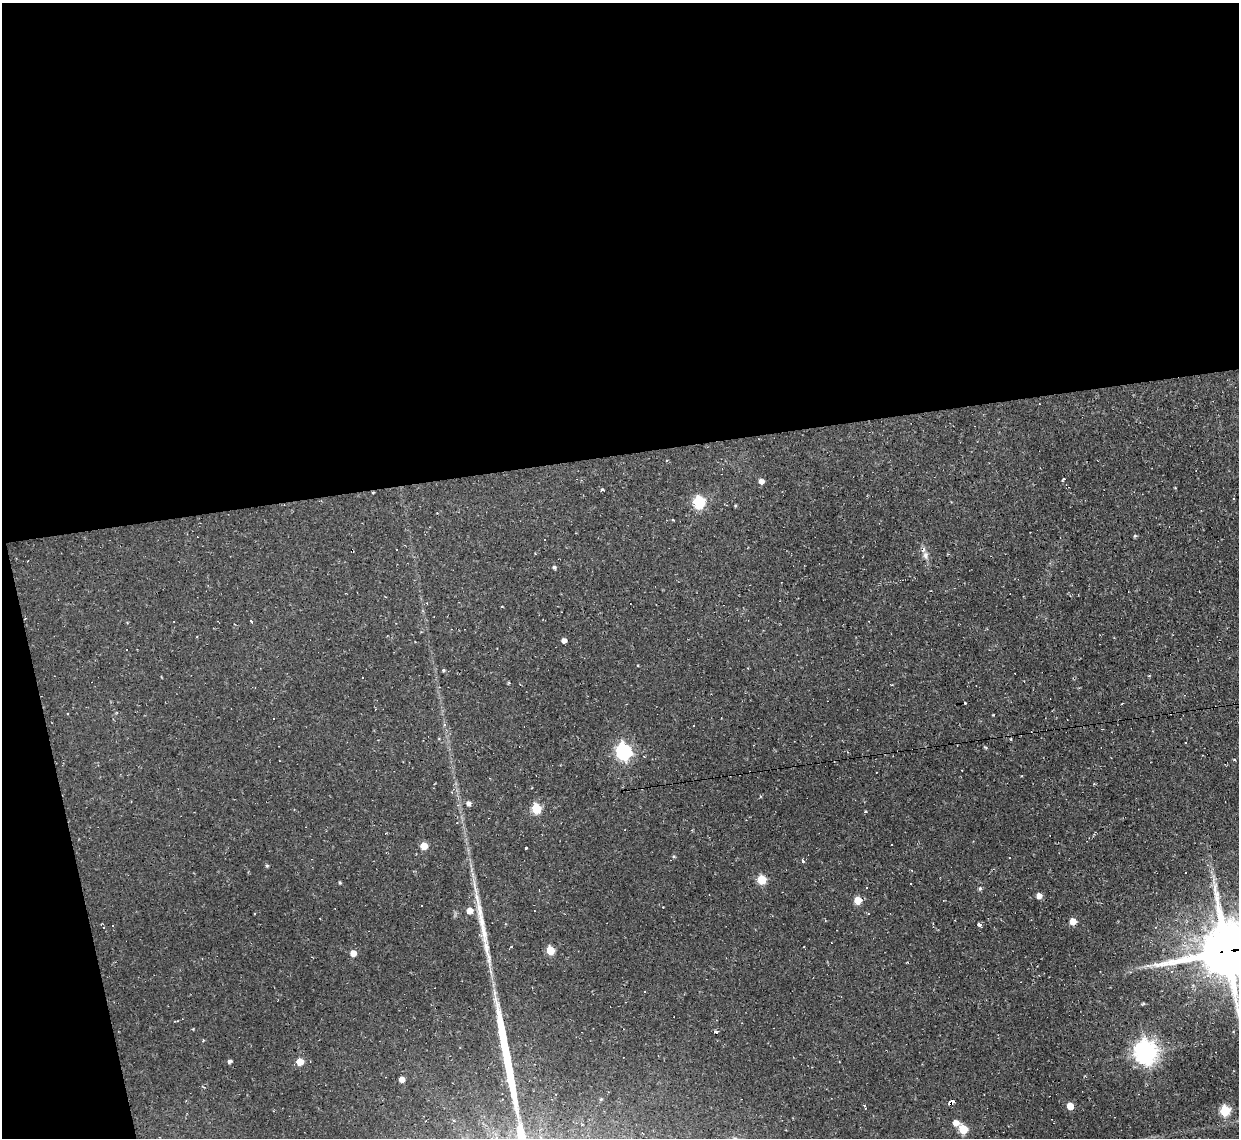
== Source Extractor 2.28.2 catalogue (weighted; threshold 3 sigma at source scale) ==
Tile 1 of 4 x 4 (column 1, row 1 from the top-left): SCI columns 1-1237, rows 3541-4676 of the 4948 x 4925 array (HDU 1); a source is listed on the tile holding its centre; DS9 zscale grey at full resolution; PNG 1241 x 1140 px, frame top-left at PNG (2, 3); no overlay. Shown black and unused: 43% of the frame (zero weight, under 2 of 3 exposures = <1% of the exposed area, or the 3 px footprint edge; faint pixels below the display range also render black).
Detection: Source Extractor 2.28.2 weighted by HDU 2 'WHT'; one run over the whole footprint, this tile lists its part. Background 0.146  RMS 0.0073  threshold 0.0329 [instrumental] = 3 sigma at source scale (4.5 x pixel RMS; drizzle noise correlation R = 1.50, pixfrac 1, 0.05/0.05 arcsec/px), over >= 5 px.
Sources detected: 83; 30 cosmic-ray / hot-pixel residue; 1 long thin detection or spike segment (spike, bleed or trail) — not listed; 1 inside a brighter listed object's ellipse — not listed separately; the other 51 listed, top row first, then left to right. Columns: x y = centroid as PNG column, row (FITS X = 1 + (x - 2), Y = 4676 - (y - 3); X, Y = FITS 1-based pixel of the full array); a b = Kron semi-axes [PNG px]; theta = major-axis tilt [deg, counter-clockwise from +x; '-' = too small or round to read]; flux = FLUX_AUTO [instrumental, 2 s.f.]
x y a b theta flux
1063 480 5 3 - 0.81
761 481 5 5 - 4.2
602 490 3 3 - 2
699 502 6 6 - 75
735 506 4 3 - 0.67
1135 536 5 3 - 0.92
926 555 11 8 -85 4.1
554 567 5 4 - 1.4
251 621 3 3 - 4.7
564 640 4 4 - 3.6
443 670 4 3 - 0.94
439 687 4 2 - 0.6
986 748 6 3 -19 0.79
624 751 7 7 - 190
468 803 5 5 - 3
536 808 6 5 - 37
424 846 5 5 - 14
525 848 3 3 - 16
674 857 5 3 - 0.76
803 861 5 3 - 1.3
267 866 5 4 - 1.1
762 880 5 5 - 27
340 883 4 3 - 0.82
867 888 3 3 - 1.7
980 888 6 5 - 1.3
1039 896 5 5 - 5.2
858 900 5 5 - 14
421 906 3 3 - 2.2
663 907 2 2 - 0.44
470 910 6 6 - 6.1
479 910 55 8 -81 21
1073 921 5 5 - 7.9
979 924 3 3 - 9.1
511 947 4 2 - 0.61
550 950 5 5 - 22
1227 951 19 18 - 4300
353 953 5 5 - 8.1
1130 972 5 4 - 0.94
645 992 3 3 - 1.2
716 1032 3 3 - 5.5
1146 1052 8 8 - 580
229 1061 4 4 - 1.9
300 1062 5 5 - 14
402 1079 4 4 - 5.8
601 1099 5 4 - 0.75
952 1101 7 4 5 4.5
864 1106 3 3 - 0.98
1070 1106 5 5 - 10
1225 1110 6 5 - 44
956 1123 6 5 - 5.8
963 1129 5 5 - 26
Overlapping masked pixels (flux is a lower limit): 2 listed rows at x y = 1227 951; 952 1101
Isophote crosses this tile's border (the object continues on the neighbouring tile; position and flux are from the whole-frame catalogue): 1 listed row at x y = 1227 951